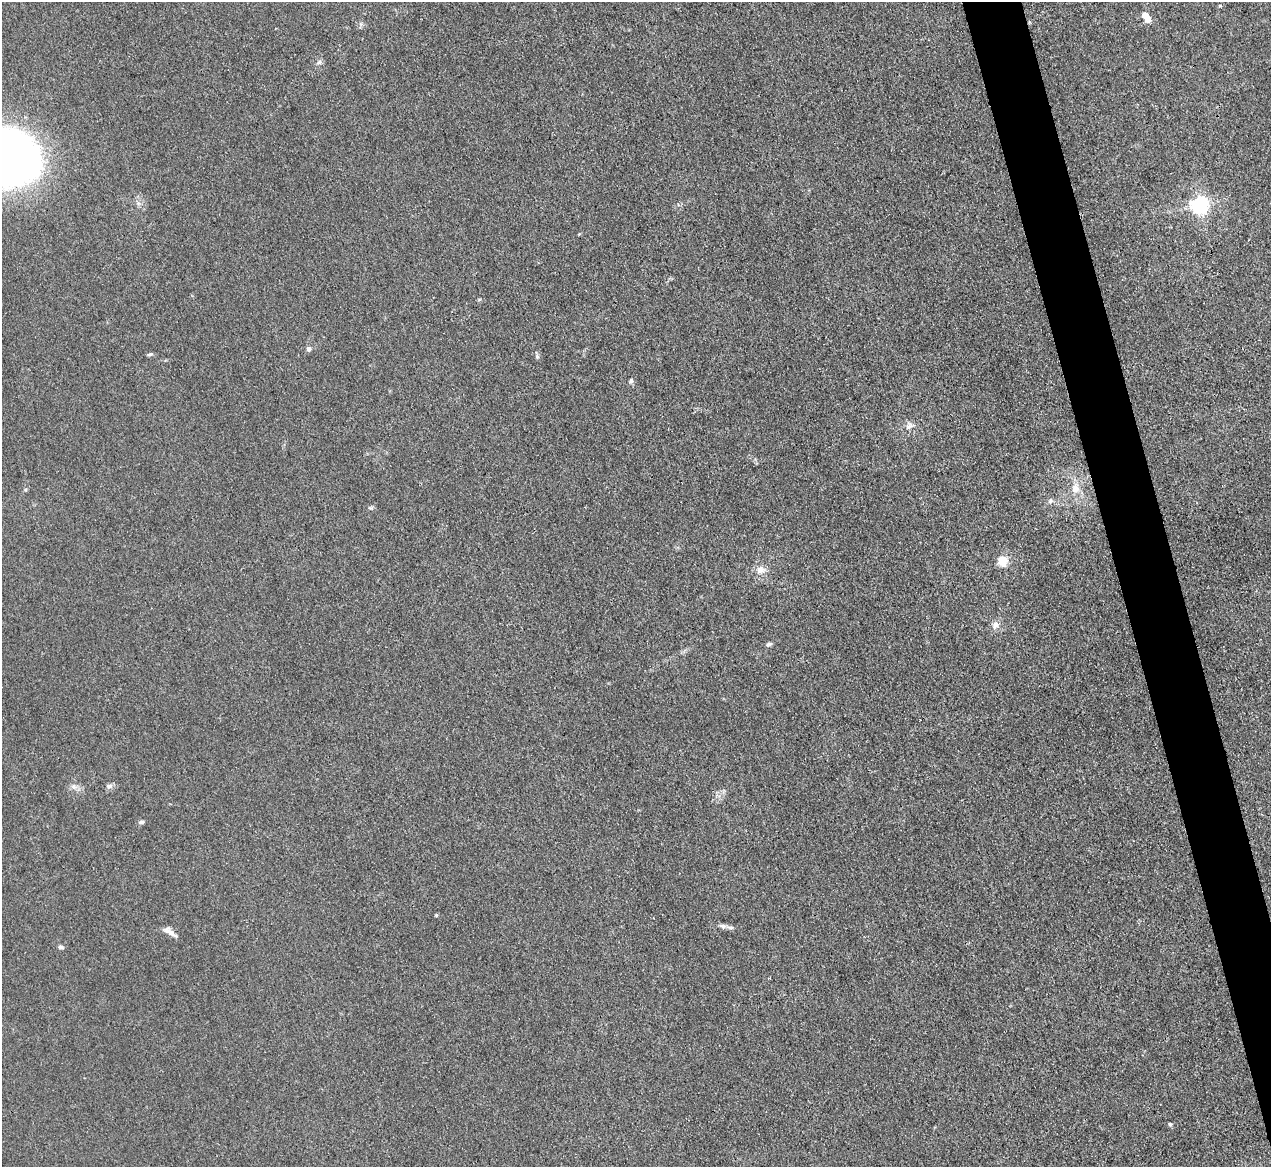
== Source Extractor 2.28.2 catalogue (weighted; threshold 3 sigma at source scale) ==
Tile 6 of 4 x 4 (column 2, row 2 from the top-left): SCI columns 1270-2538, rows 2470-3634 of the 5075 x 5060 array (HDU 1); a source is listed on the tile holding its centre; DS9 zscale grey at full resolution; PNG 1273 x 1169 px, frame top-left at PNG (2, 2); no overlay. Shown black and unused: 4% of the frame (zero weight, under 3 of 4 exposures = <1% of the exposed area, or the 3 px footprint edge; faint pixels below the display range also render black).
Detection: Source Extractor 2.28.2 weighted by HDU 2 'WHT'; one run over the whole footprint, this tile lists its part. Background 0.0195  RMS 0.0047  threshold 0.021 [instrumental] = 3 sigma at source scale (4.5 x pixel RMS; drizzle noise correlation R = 1.50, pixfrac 1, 0.05/0.05 arcsec/px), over >= 5 px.
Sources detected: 28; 1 inside a brighter object's white glare — not listed; the other 27 listed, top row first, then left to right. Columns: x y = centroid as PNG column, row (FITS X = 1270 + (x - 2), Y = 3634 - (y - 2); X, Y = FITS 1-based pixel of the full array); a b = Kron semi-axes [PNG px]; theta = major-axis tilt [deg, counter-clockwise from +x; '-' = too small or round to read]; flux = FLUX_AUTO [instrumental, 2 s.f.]
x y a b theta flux
1220 6 5 3 - 0.43
1148 19 5 4 - 8.2
361 24 6 6 - 1.1
319 62 7 6 - 1.3
6 158 63 54 -12 290
1200 205 6 6 - 180
309 349 5 5 - 1.8
150 354 7 4 13 0.87
537 356 6 4 -72 0.76
631 381 7 5 73 1.1
909 426 13 9 80 2.7
1075 489 12 10 -83 4.6
25 490 5 3 - 0.56
1050 501 8 6 48 1.2
370 508 9 4 0 0.8
1002 561 6 5 - 17
760 570 11 10 - 3.7
995 625 11 9 49 2.7
769 644 8 5 27 0.98
74 786 6 6 - 1.4
109 786 7 7 - 1.7
141 822 7 5 3 1
436 915 4 4 - 0.58
723 926 11 6 -13 1.8
170 932 17 6 -34 3.4
60 947 6 5 - 1.2
1170 1124 5 4 - 0.67
Isophote crosses this tile's border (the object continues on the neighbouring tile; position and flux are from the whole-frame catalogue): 1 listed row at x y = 6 158